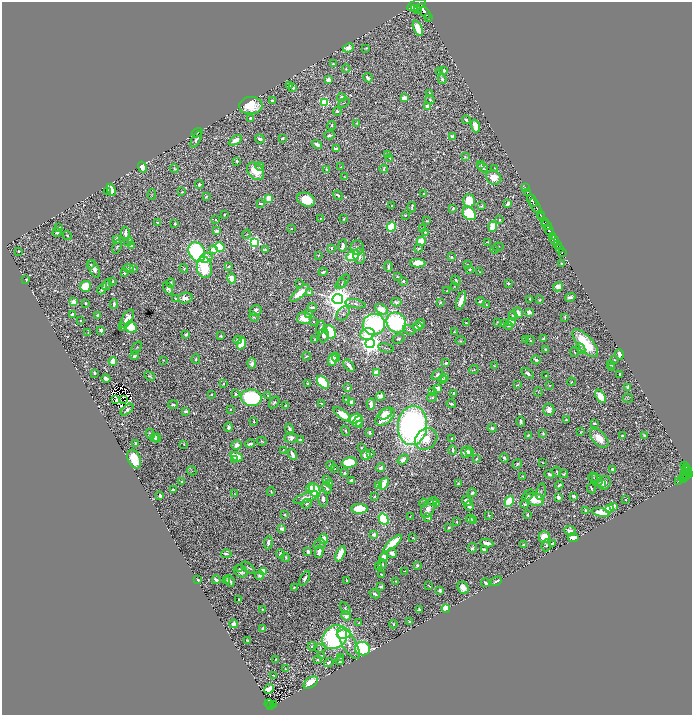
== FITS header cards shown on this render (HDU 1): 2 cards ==
NAXIS1  =                 1380
NAXIS2  =                 1426

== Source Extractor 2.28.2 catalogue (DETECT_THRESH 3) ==
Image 1380 x 1426 px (HDU 1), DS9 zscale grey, zoomed out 1/2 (1 PNG px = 2 x 2 image px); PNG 694 x 717 px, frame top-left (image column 1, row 1426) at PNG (2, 2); each listed source drawn as its Kron ellipse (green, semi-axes under 4 px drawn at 4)
Background 1.34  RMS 0.015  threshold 0.0448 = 3 sigma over >= 5 px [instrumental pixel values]
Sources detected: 945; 86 cannot appear on this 1/2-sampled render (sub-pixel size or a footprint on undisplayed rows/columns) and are neither listed nor drawn; of the other 859, the 500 brightest by FLUX_AUTO listed and drawn (359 fainter detections omitted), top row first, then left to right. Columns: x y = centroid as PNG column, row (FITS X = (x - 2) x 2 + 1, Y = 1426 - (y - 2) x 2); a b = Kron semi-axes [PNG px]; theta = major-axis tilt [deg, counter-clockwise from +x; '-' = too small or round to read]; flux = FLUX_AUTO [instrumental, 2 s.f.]
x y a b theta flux
416 5 10 5 21 11000
414 8 2 1 - 480
417 10 3 2 - 810
424 11 9 4 -45 5800
428 17 2 1 - 140
418 28 8 4 -65 100
348 48 6 4 24 18
366 48 4 2 - 3.4
333 64 4 3 - 4.6
346 69 4 3 - 3.4
444 71 2 2 - 39
440 72 2 2 - 11
368 78 5 3 - 16
442 79 5 3 - 10
328 80 3 3 - 34
289 85 3 2 - 2.5
293 88 4 3 - 7.5
429 93 3 2 - 2.8
341 97 4 4 - 6.5
404 98 4 3 - 34
272 100 3 3 - 10
430 100 5 4 - 4.8
324 102 4 3 - 320
344 103 6 2 34 2.7
251 106 11 8 5 95
428 107 4 3 - 43
337 111 4 3 - 5.9
250 118 4 3 - 11
466 120 4 2 - 10
357 123 3 2 - 2.6
332 125 4 2 - 3.3
475 126 6 3 -72 45
197 133 6 2 34 2.8
329 135 5 3 - 7
453 137 3 3 - 19
283 138 4 2 - 5.7
196 139 9 4 63 10
260 139 5 3 - 13
235 140 7 4 30 35
317 145 5 3 - 19
336 149 4 3 - 20
388 155 3 3 - 6.5
465 157 3 3 - 4
390 158 4 3 - 3
237 161 2 2 - 19
481 165 4 3 - 2.4
259 166 4 4 - 4.3
142 167 5 4 - 42
341 167 2 2 - 2.9
483 168 6 3 -30 11
494 168 4 3 - 3
174 169 4 3 - 4.9
326 169 4 3 - 5.6
384 169 4 3 - 8.5
256 171 10 7 -49 71
345 177 4 2 - 3.4
494 178 8 6 -29 44
199 184 4 3 - 9.1
525 187 2 1 - 42
111 190 6 4 -66 33
107 192 3 2 - 2.5
182 192 3 3 - 4.2
528 192 2 1 - 44
423 194 2 2 - 2.8
152 195 5 3 - 3.1
338 195 5 3 - 5.5
206 197 4 3 - 5.2
269 198 4 4 - 51
306 200 9 6 -24 100
469 201 7 5 -75 89
532 201 7 2 -62 2400
261 203 4 2 - 6.5
508 204 4 2 - 13
392 206 3 3 - 2.9
482 206 3 3 - 3.8
536 206 9 2 -59 2900
412 207 5 2 - 4.3
453 208 4 3 - 6.6
469 214 7 5 -47 220
224 215 3 2 - 3.1
405 215 3 2 - 5.1
540 215 2 1 - 440
542 217 3 2 - 950
321 218 2 2 - 2.5
344 219 3 2 - 4.5
216 220 3 2 - 2.7
499 220 2 2 - 6.3
427 221 4 3 - 3.6
544 221 3 1 - 480
157 223 4 2 - 3.3
175 224 2 2 - 13
547 225 6 2 -47 770
391 227 5 4 - 250
493 227 5 3 - 65
58 228 3 2 - 10
422 228 3 3 - 2.6
291 229 2 2 - 3.6
549 230 5 2 - 4000
217 231 4 3 - 11
57 232 4 3 - 8.2
425 232 3 2 - 4.3
125 234 7 3 -85 26
246 234 4 4 - 3
67 235 5 3 - 3.7
553 236 3 1 - 780
116 240 2 2 - 30
555 240 5 2 - 2200
421 241 4 3 - 83
128 242 5 4 - 4.4
254 242 4 4 - 540
488 242 3 2 - 3.3
558 244 3 1 - 290
131 245 4 2 - 13
343 245 6 3 81 29
117 247 7 3 68 4.8
220 247 5 4 - 150
498 247 5 3 - 3.1
332 248 4 3 - 3
357 248 7 6 - 11
560 248 2 1 - 200
213 249 3 3 - 41
419 249 4 3 - 4.3
495 249 4 3 - 4.5
265 250 3 2 - 8.4
19 251 2 2 - 8.2
197 252 10 8 -60 430
562 252 2 1 - 49
318 255 3 2 - 2.9
353 256 7 5 28 150
359 256 7 6 - 19
451 257 3 2 - 9
206 258 6 4 17 20
418 263 7 4 -2 87
561 263 2 2 - 7.6
90 265 3 3 - 4.4
468 265 2 2 - 7.2
388 266 5 3 - 11
204 267 10 7 -82 160
229 267 3 3 - 3.2
128 268 5 4 - 8.3
184 268 5 3 - 4.8
94 269 10 5 -65 21
133 269 4 3 - 3.3
470 269 4 3 - 5.3
323 272 4 2 - 8.5
480 272 3 2 - 2.5
124 273 4 4 - 3.5
397 277 3 2 - 4.2
232 278 5 4 - 48
26 279 2 2 - 7
456 280 5 2 - 4.5
404 281 2 2 - 15
112 282 2 2 - 8.8
342 282 9 4 46 5.1
171 283 5 3 - 5.1
508 283 3 2 - 6
299 284 3 3 - 2.9
342 284 4 3 - 3
107 285 5 3 - 3.5
85 286 5 5 - 100
454 286 3 2 - 2.5
558 287 5 4 - 23
168 288 7 3 -66 14
102 289 6 3 58 16
447 291 2 2 - 2.5
309 292 3 3 - 5.9
300 293 12 4 41 51
570 297 5 3 - 12
175 298 3 3 - 4.7
185 298 7 5 9 20
338 299 5 5 - 6000
530 299 3 2 - 3.1
540 300 3 2 - 3
461 301 10 4 71 35
480 301 4 2 - 6.4
74 302 3 3 - 45
396 302 5 3 - 8.9
440 302 4 4 - 3.8
85 303 2 2 - 4.6
114 304 5 2 - 9.8
355 304 10 3 -11 6.6
487 305 3 3 - 2.6
312 307 4 2 - 7
381 309 7 4 -29 37
256 311 6 5 - 20
529 312 2 2 - 69
308 313 4 3 - 3.3
518 313 5 3 - 23
72 314 4 3 - 8.5
343 314 8 5 52 9.2
98 315 3 3 - 8.1
513 316 5 3 - 7.6
254 317 4 3 - 4.8
565 317 4 2 - 4.1
304 318 7 6 - 54
127 319 10 5 58 38
80 321 2 2 - 2.5
313 322 2 2 - 2.5
497 322 3 2 - 2.4
511 322 4 3 - 80
396 323 10 9 - 550
466 323 3 2 - 3.6
374 324 11 10 - 550
420 324 5 3 - 17
503 324 2 2 - 12
418 326 4 3 - 30
508 326 4 3 - 6.1
122 327 4 3 - 4.4
131 327 6 5 - 120
321 328 7 3 75 8.4
101 330 3 3 - 16
409 330 6 4 -20 5.5
88 332 4 3 - 2.6
330 332 7 5 -66 150
454 332 2 2 - 7.7
367 334 7 5 19 110
186 335 3 2 - 6.9
323 335 7 5 86 20
221 336 3 2 - 4.1
315 339 3 2 - 6
398 339 6 4 20 6.9
544 339 3 3 - 17
238 340 4 4 - 11
525 340 3 2 - 2.7
530 340 4 2 - 3.3
460 341 5 3 - 3.4
242 343 6 4 68 130
585 343 17 7 -48 130
370 344 4 4 - 3000
136 348 7 3 52 3.4
386 348 8 2 -11 3.8
581 348 5 3 - 4.1
546 349 3 2 - 6.4
575 352 5 2 - 2.9
619 354 5 3 - 9.1
135 355 4 3 - 10
306 356 4 2 - 4.3
336 357 4 3 - 6.4
196 359 5 3 - 6.1
333 359 7 4 71 75
163 360 2 2 - 2.7
536 360 5 3 - 6.4
614 360 2 2 - 2.6
113 361 4 3 - 42
252 363 5 4 - 11
446 363 3 2 - 4.5
610 364 3 2 - 9
349 366 7 3 -51 19
494 366 3 2 - 4.2
612 367 4 2 - 3.2
474 369 5 3 - 3.2
94 373 3 2 - 4
376 373 4 3 - 43
528 373 7 4 -40 10
620 374 3 2 - 6.8
437 375 6 4 39 12
546 375 2 2 - 3.2
150 376 6 2 -32 5.4
444 377 3 3 - 3.3
106 378 4 3 - 20
442 380 4 3 - 15
323 382 7 4 -48 230
571 382 4 2 - 2.7
223 383 3 2 - 5.6
307 383 2 2 - 5
517 385 4 3 - 3.3
549 385 3 2 - 2.6
348 388 3 3 - 7.7
628 388 2 2 - 65
437 389 4 3 - 53
433 392 4 3 - 4.8
538 392 4 3 - 2.4
453 393 2 2 - 5.1
212 394 2 2 - 4
236 394 3 2 - 5
268 395 2 2 - 3.1
381 396 4 4 - 19
601 396 7 4 -56 71
432 397 5 3 - 3.5
251 398 10 8 -10 380
628 398 5 4 - 2.5
115 399 2 2 - 2.5
347 399 3 2 - 3.7
123 400 2 1 - 3.7
274 402 6 4 54 5.7
351 402 3 3 - 24
321 403 3 2 - 3.6
371 404 6 3 86 16
451 404 5 2 - 6.2
173 405 5 3 - 6.6
286 406 3 2 - 11
230 409 2 2 - 3.3
127 410 7 3 41 9.1
549 410 6 5 - 21
186 411 3 2 - 11
342 414 10 4 -38 95
385 414 7 5 36 67
385 417 11 6 42 68
355 419 7 4 20 80
567 420 3 2 - 4.3
254 422 3 2 - 2.6
358 422 6 3 55 30
521 422 5 2 - 8.1
594 423 3 2 - 5.4
359 425 3 2 - 46
412 426 19 14 83 1400
228 427 4 3 - 15
492 428 4 3 - 6.1
290 429 6 3 -72 18
345 431 5 3 - 5.4
580 432 3 2 - 3.5
370 433 3 2 - 7.2
543 433 4 2 - 4.5
150 434 5 3 - 9.1
528 435 4 3 - 4.6
645 435 3 2 - 5.4
622 436 3 2 - 6.9
155 438 2 1 - 7.8
157 438 4 3 - 25
291 438 6 5 - 15
599 438 11 6 -46 57
426 439 12 10 41 54
452 439 3 2 - 6.8
300 440 3 2 - 10
262 441 5 2 - 2.9
136 444 4 2 - 9.5
184 444 3 2 - 2.5
250 444 5 2 - 14
237 445 5 4 - 19
361 448 3 2 - 3
283 450 4 3 - 2.6
453 450 5 2 - 11
466 452 6 5 - 25
470 452 4 3 - 15
292 454 6 2 -63 19
370 454 3 2 - 6.1
366 455 5 5 - 28
237 457 6 4 -27 71
504 458 4 3 - 7.1
134 459 10 6 -67 78
235 459 4 3 - 8.3
403 459 6 4 39 26
477 459 3 2 - 6.4
542 462 2 2 - 2.5
349 463 7 5 5 110
517 464 5 3 - 6.4
331 465 4 3 - 7
685 465 2 1 - 80
686 467 2 2 - 200
334 468 3 2 - 2.9
381 468 4 4 - 12
688 469 2 1 - 150
613 470 4 2 - 12
192 471 5 2 - 2.7
686 471 2 2 - 160
557 472 5 3 - 4.8
344 473 3 3 - 5.8
549 474 5 3 - 10
564 474 4 3 - 5.7
684 474 2 1 - 97
689 474 4 2 - 800
686 475 6 2 63 190
523 476 3 2 - 3
684 476 2 1 - 120
593 477 5 2 - 2.4
326 479 4 3 - 3.2
683 479 4 2 - 140
597 480 6 4 -54 6.6
352 481 4 3 - 7
182 482 2 2 - 4.2
678 482 2 1 - 9.3
330 483 3 3 - 10
604 483 7 6 - 28
384 484 6 3 56 140
458 484 3 2 - 3.8
602 484 4 3 - 6.2
379 485 3 3 - 26
559 485 4 3 - 5.5
310 488 5 4 - 26
327 488 6 3 -62 9.5
591 488 5 2 - 4.7
173 490 3 2 - 16
315 490 7 5 -63 160
271 491 4 2 - 5.2
541 492 8 5 77 6.1
472 493 4 3 - 11
235 494 4 3 - 2.4
528 495 7 4 47 5.5
160 496 3 2 - 8.3
573 496 3 3 - 15
375 497 2 2 - 3.4
558 497 3 3 - 12
306 498 13 4 19 29
323 499 8 4 -87 13
535 499 9 6 -12 82
625 500 2 2 - 11
433 501 5 3 - 13
467 501 6 3 -23 28
509 501 5 4 - 130
423 503 4 4 - 3.5
436 503 4 3 - 2.7
306 504 5 4 - 9.3
525 504 4 3 - 5.7
469 506 5 3 - 13
613 507 4 3 - 13
609 508 4 4 - 97
360 509 8 4 1 130
428 509 10 6 66 23
585 511 4 2 - 8.8
601 512 9 3 -13 62
284 515 2 2 - 5
489 515 3 2 - 3.1
527 515 3 2 - 8.8
410 517 2 2 - 2.6
428 518 4 3 - 9.3
384 519 6 4 -59 220
470 519 4 3 - 8
473 520 3 2 - 4.9
457 522 2 2 - 5.5
449 528 3 2 - 5.7
282 529 4 3 - 16
570 531 6 4 -24 15
374 535 2 2 - 55
544 537 6 5 - 54
573 537 6 3 -2 31
413 538 3 2 - 3.2
324 539 5 3 - 42
268 543 7 4 83 11
487 543 7 3 -10 18
320 544 6 4 16 4.9
393 544 12 4 43 120
553 544 3 2 - 21
523 545 2 2 - 7.1
546 545 6 4 71 7.2
472 548 5 3 - 7.5
484 549 4 3 - 8.2
308 551 3 2 - 13
319 552 6 3 80 25
392 553 5 4 - 21
226 554 5 3 - 6.5
280 554 5 4 - 12
340 554 8 3 66 78
286 557 4 3 - 5.9
384 558 4 3 - 60
382 564 5 3 - 3.9
417 565 3 3 - 6.6
379 566 4 3 - 8
248 568 8 4 -38 5.8
239 569 2 2 - 3
241 571 7 5 -30 15
405 571 2 2 - 2.6
263 572 3 3 - 150
381 574 4 2 - 3.3
260 576 4 3 - 8.5
305 578 8 3 60 8.9
198 580 3 2 - 4.6
216 580 4 2 - 17
227 581 2 2 - 3
230 581 6 3 -58 11
346 581 3 2 - 4.4
396 581 3 2 - 3.3
496 581 6 2 28 8.6
485 583 4 2 - 11
429 586 4 2 - 2.9
294 587 3 2 - 2.6
381 587 3 3 - 11
463 588 6 5 - 28
440 591 3 2 - 13
375 594 5 3 - 9.4
239 600 2 2 - 2.9
345 608 7 4 -56 5.6
446 608 4 4 - 150
262 609 3 3 - 3.8
419 610 3 2 - 8.1
346 616 5 4 - 19
409 622 3 2 - 4.8
359 623 2 2 - 3.5
234 624 4 3 - 21
393 624 4 3 - 4.2
263 628 4 3 - 7.2
344 634 7 4 15 55
335 637 13 11 38 720
248 641 4 2 - 3.4
349 643 18 7 -59 32
312 646 4 4 - 5.9
320 648 5 3 - 3.5
362 649 7 6 - 380
322 655 4 2 - 3.6
340 658 3 3 - 2.7
317 659 3 2 - 2.9
276 660 2 1 - 2.4
340 661 4 3 - 6.8
329 662 5 3 - 7.5
285 669 2 2 - 3.9
273 675 3 2 - 3.7
311 683 8 5 39 60
269 689 5 4 - 89
269 704 4 1 - 62
273 704 2 1 - 15
271 706 3 2 - 110
At the frame edge (FLAGS 8, measured only in part): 1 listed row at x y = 416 5
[359 fainter detections neither listed nor drawn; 86 sub-pixel or undisplayed-footprint detections neither listed nor drawn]